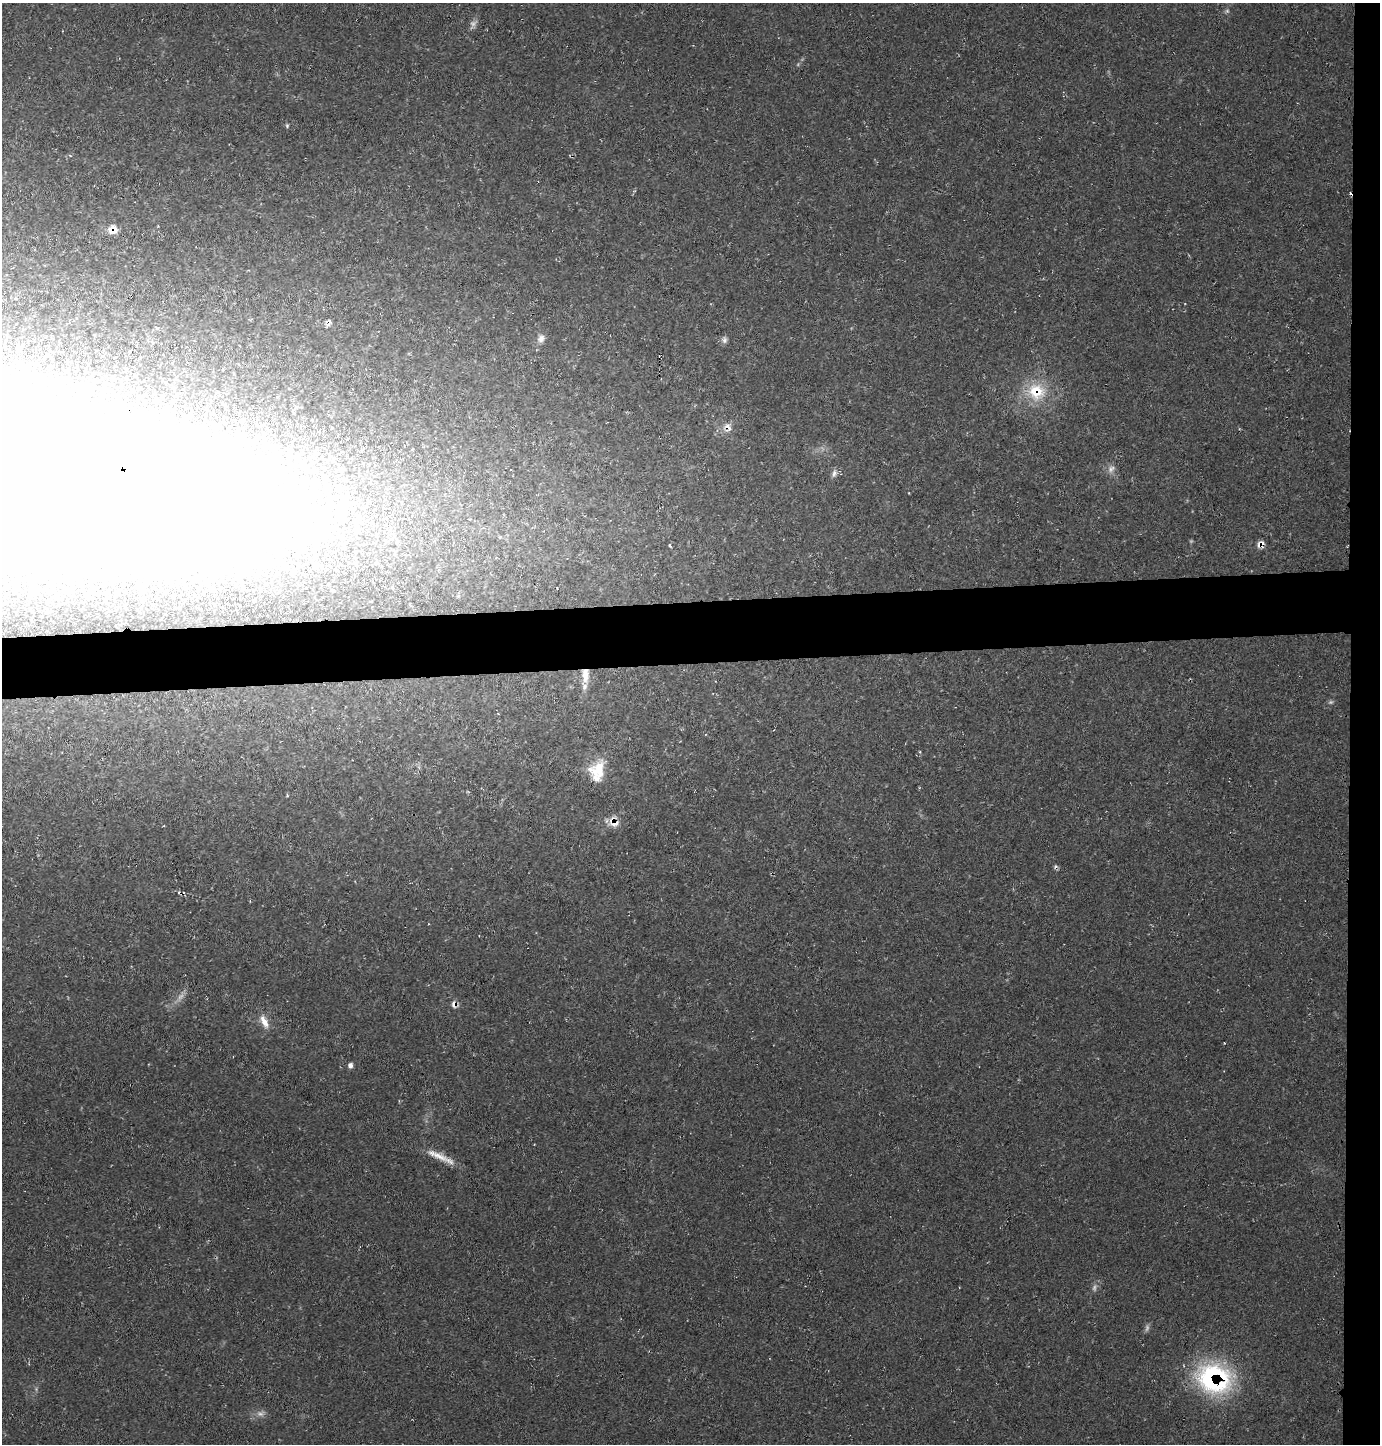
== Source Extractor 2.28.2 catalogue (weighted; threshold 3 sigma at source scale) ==
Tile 6 of 3 x 3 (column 3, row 2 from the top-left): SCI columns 2848-4225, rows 1442-2883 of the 4309 x 4326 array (HDU 1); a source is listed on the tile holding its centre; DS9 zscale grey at full resolution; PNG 1382 x 1446 px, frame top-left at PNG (2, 3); no overlay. Shown black and unused: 6% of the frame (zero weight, under 2 of 3 exposures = <1% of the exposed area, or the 3 px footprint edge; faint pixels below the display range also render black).
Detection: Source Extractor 2.28.2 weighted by HDU 2 'WHT'; one run over the whole footprint, this tile lists its part. Background 0.0209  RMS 0.0061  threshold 0.0273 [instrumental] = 3 sigma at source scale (4.5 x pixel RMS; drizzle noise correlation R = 1.50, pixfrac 1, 0.05/0.05 arcsec/px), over >= 5 px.
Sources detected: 31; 5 too faint to see at this stretch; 4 cosmic-ray / hot-pixel residue — not listed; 3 inside a brighter listed object's ellipse — not listed separately; the other 19 listed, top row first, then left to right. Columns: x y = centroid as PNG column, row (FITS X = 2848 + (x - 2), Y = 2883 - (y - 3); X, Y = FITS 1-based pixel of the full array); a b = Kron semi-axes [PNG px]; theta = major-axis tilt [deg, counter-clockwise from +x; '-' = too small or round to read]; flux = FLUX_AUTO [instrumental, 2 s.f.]
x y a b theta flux
287 126 5 4 - 0.84
113 230 10 9 - 6.9
328 322 9 6 86 2.1
541 338 11 9 61 3
724 340 10 7 -80 2.1
1036 391 26 21 -17 24
728 427 13 8 -41 3.8
1111 469 11 8 44 3.3
834 473 11 6 73 2.4
339 508 19 16 65 18
670 545 4 3 - 1.2
585 675 19 9 -88 8.3
598 770 25 18 73 15
613 822 14 11 -58 5.8
454 1004 10 7 -78 2.5
264 1022 20 8 -64 6.1
350 1065 6 5 - 2.2
437 1155 37 8 -24 9.4
1214 1378 42 34 -20 86
Overlapping masked pixels (flux is a lower limit): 8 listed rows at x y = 113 230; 328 322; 1036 391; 728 427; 585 675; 613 822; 454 1004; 1214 1378